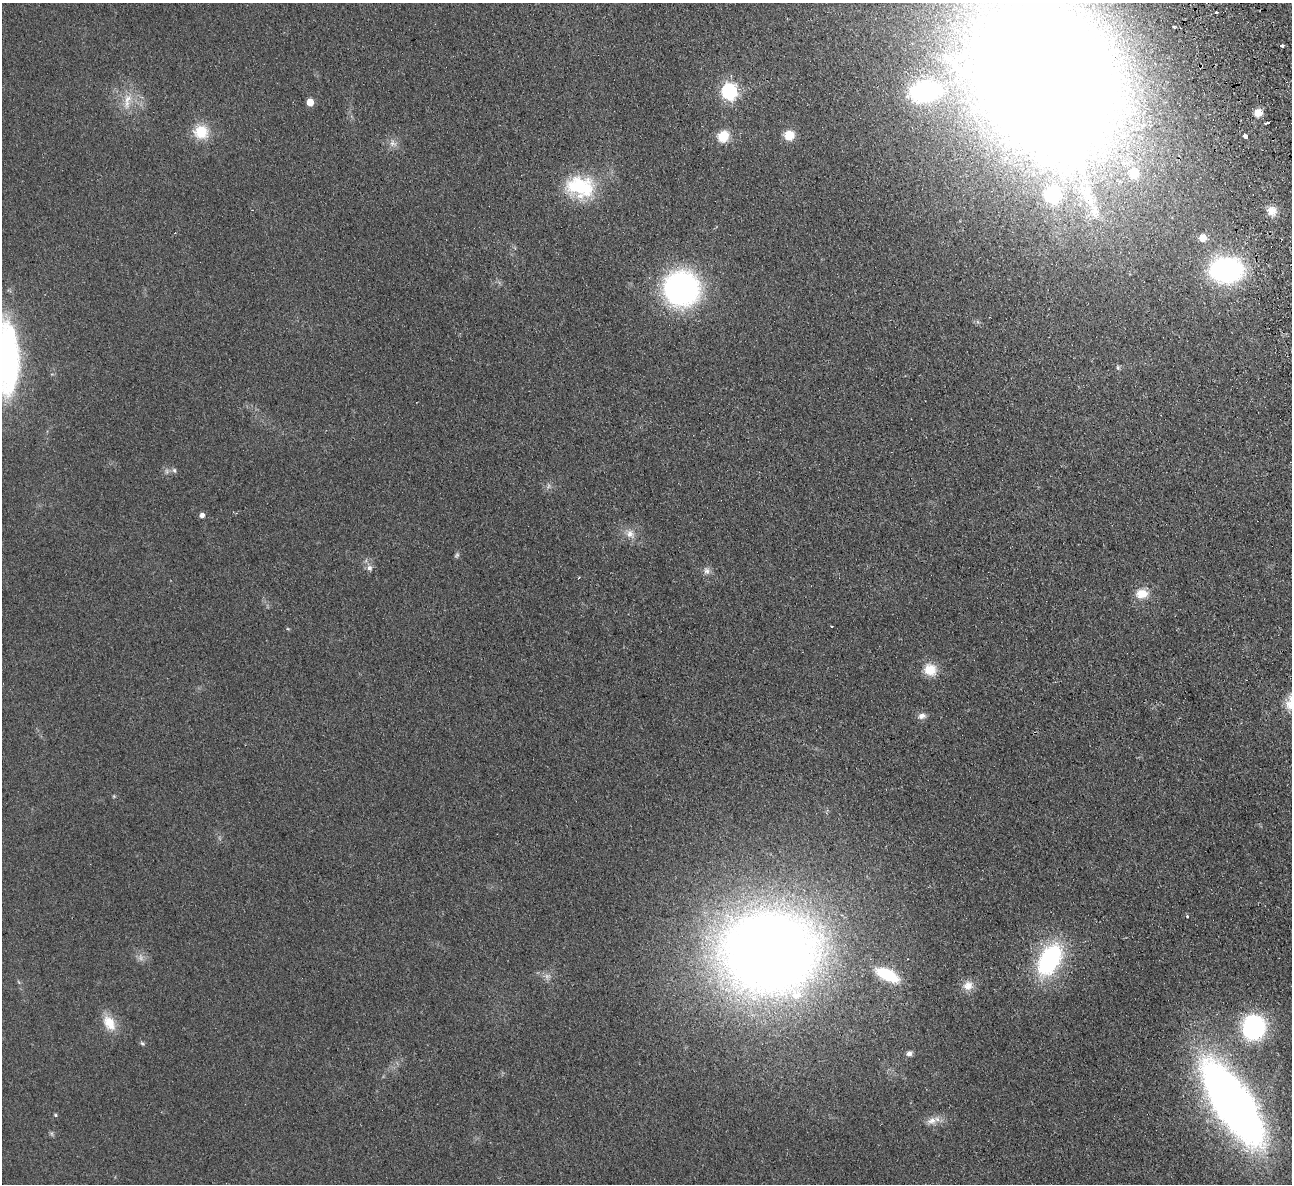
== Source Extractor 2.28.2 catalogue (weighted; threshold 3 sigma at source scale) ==
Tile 10 of 4 x 4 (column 2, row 3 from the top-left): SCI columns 1346-2635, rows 1466-2647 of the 5272 x 5176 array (HDU 1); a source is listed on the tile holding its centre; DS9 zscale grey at full resolution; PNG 1294 x 1186 px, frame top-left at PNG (2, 3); no overlay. Shown black and unused: <1% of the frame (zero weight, under 2 of 3 exposures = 3% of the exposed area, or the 3 px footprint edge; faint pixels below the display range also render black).
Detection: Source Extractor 2.28.2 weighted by HDU 2 'WHT'; one run over the whole footprint, this tile lists its part. Background 0.0624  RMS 0.0095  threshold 0.0429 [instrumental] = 3 sigma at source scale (4.5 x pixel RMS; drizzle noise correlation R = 1.50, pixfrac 1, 0.05/0.05 arcsec/px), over >= 5 px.
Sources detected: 54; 3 too faint to see at this stretch — not listed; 2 inside a brighter listed object's ellipse — not listed separately; the other 49 listed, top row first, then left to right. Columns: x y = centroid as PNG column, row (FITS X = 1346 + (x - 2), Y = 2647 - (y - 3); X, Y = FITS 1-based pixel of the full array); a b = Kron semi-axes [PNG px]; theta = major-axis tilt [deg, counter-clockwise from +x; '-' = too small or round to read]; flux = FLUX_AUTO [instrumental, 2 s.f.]
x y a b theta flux
1216 12 3 3 - 5.8
1174 27 3 3 - 2.3
1282 45 4 3 - 5.9
1046 80 130 86 -56 3600
925 91 26 16 9 100
729 92 7 6 - 260
127 101 27 9 79 15
310 102 5 5 - 20
1258 113 8 8 - 9.5
1267 123 4 2 - 3.4
201 132 18 17 - 24
789 135 9 9 - 16
723 136 10 9 - 24
1245 136 5 3 - 7.8
393 143 11 9 -32 5.8
1134 174 18 16 -64 33
580 187 36 26 83 49
1052 194 14 13 - 50
1094 209 16 13 -82 15
1271 211 12 11 - 9.4
1202 238 6 6 - 14
1226 270 29 21 -2 190
681 289 25 24 - 290
7 359 66 22 -88 270
1118 368 7 5 -75 1.8
174 470 7 5 -74 2.2
202 515 5 5 - 4.4
630 534 12 11 - 8
457 555 8 5 58 1.9
369 568 9 7 -63 3.7
707 571 10 7 -70 4.3
579 577 3 2 - 0.75
1142 594 15 11 9 14
831 626 3 2 - 1.5
930 670 16 15 - 16
922 716 11 8 14 4.6
1187 916 3 3 - 2
769 952 73 63 1 1600
1049 960 32 18 61 130
887 975 22 9 -26 49
968 986 14 12 18 9
109 1023 21 13 -60 18
1253 1027 18 16 78 160
142 1043 7 5 -30 1.6
909 1053 8 6 41 3.7
1233 1103 61 23 -57 1100
55 1115 4 4 - 1.2
932 1121 16 9 18 8.3
52 1134 7 4 -71 1.6
Isophote crosses this tile's border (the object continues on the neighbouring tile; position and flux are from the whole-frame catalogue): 2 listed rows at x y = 1046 80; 7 359